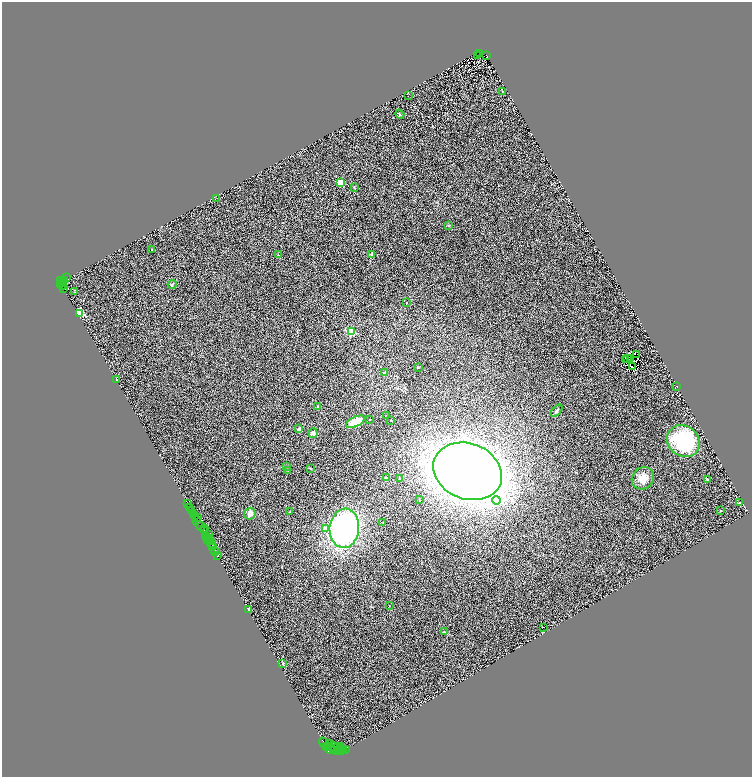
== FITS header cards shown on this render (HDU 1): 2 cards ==
NAXIS1  =                 1500
NAXIS2  =                 1550

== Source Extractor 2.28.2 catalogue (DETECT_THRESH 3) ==
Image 1500 x 1550 px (HDU 1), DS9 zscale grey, zoomed out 1/2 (1 PNG px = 2 x 2 image px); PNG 754 x 779 px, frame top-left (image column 1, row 1550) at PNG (2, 2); each listed source drawn as its Kron ellipse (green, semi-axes under 4 px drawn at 4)
Background 1.02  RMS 0.51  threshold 1.53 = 3 sigma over >= 5 px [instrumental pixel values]
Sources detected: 122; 26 cannot appear on this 1/2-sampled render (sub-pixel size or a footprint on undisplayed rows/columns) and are neither listed nor drawn; the other 96 listed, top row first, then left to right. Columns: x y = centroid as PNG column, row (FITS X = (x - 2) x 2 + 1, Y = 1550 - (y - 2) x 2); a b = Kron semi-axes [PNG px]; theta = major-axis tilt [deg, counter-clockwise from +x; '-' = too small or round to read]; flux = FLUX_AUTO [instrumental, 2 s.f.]
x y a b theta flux
479 53 3 1 - 130
478 56 3 1 - 32
487 56 3 1 - 150
502 91 2 1 - 32
408 96 2 1 - 84
400 114 5 3 - 110
341 183 3 3 - 4000
354 187 4 2 - 98
217 198 2 1 - 130
448 225 3 2 - 72
152 249 3 2 - 52
279 255 2 2 - 41
371 255 2 2 - 550
67 278 3 1 - 130
61 281 2 1 - 290
65 281 2 2 - 860
63 283 4 2 - 930
61 284 2 1 - 140
172 284 4 2 - 80
62 286 2 2 - 550
63 288 2 1 - 120
75 291 2 1 - 47
407 303 2 2 - 110
79 313 3 3 - 6500
351 332 3 3 - 5900
637 354 2 1 - 10
630 358 3 2 - 31
627 359 2 1 - 9.8
626 360 2 1 - 29
418 367 3 2 - 39
633 367 2 1 - 55
384 373 3 3 - 59
116 380 2 2 - 1000
677 386 2 1 - 430
318 407 3 2 - 83
556 411 7 3 47 170
386 415 2 2 - 25
369 420 2 2 - 92
391 420 2 2 - 130
355 422 10 5 26 1800
299 429 4 3 - 170
313 433 5 4 - 310
683 441 17 15 -39 8700
286 466 2 2 - 52
310 468 3 2 - 50
288 470 3 2 - 67
468 471 35 28 -21 120000
386 478 3 2 - 85
400 478 3 2 - 62
643 478 12 10 47 1300
707 479 3 3 - 90
419 500 2 2 - 88
497 500 4 3 - 2000
187 503 2 1 - 44
740 503 4 3 - 68
190 507 2 1 - 92
192 511 2 1 - 80
721 511 3 2 - 64
290 512 3 2 - 82
250 514 6 5 - 580
194 515 2 1 - 1100
195 517 2 1 - 260
197 518 2 1 - 120
197 520 2 2 - 1500
383 523 2 2 - 37
200 526 5 2 - 4300
344 528 19 14 84 22000
204 529 2 1 - 430
325 529 2 2 - 760
205 530 2 1 - 49
209 535 2 1 - 290
206 536 3 2 - 110
207 538 2 1 - 490
208 540 2 1 - 390
210 541 2 1 - 270
212 544 4 2 - 840
213 547 3 2 - 250
214 550 3 2 - 860
215 552 2 1 - 160
217 555 3 2 - 2100
389 606 2 1 - 28
248 609 4 3 - 140
543 627 2 1 - 58
444 632 4 2 - 81
283 663 4 3 - 140
324 743 6 3 -49 3200
329 743 2 1 - 210
328 746 4 1 - 1700
326 747 3 1 - 1600
333 747 6 4 -5 1500
337 748 7 2 30 2500
341 749 2 1 - 2000
346 749 2 1 - 2400
330 750 4 3 - 1900
343 750 2 1 - 620
339 751 5 4 - 1400
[26 sub-pixel or undisplayed-footprint detections neither listed nor drawn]